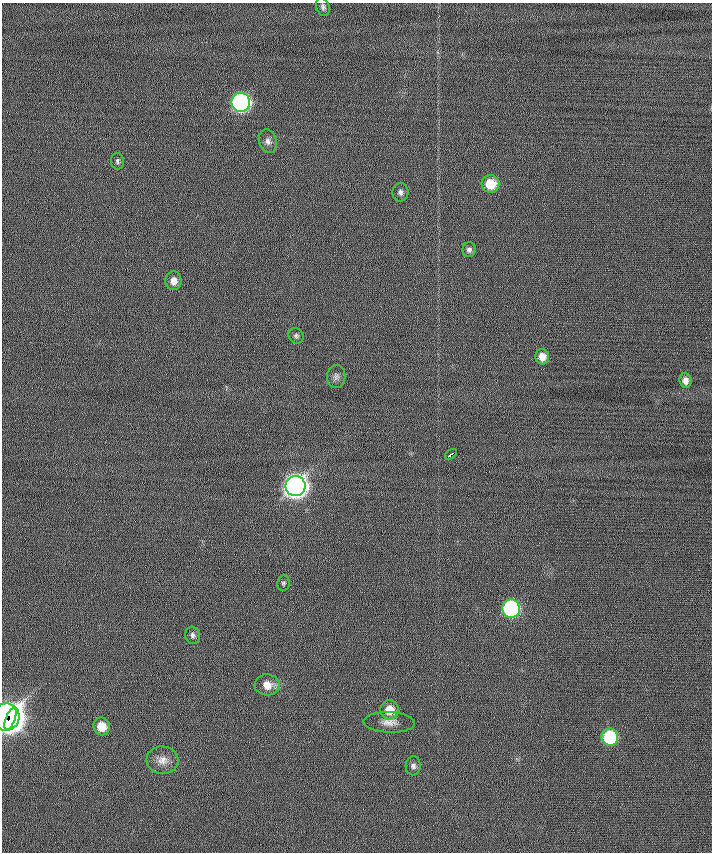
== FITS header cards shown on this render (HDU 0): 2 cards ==
NAXIS1  =                  710 /
NAXIS2  =                  850 /

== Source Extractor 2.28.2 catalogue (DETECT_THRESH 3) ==
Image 710 x 850 px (HDU 0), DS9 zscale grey, 1 PNG px = 1 image px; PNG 714 x 854 px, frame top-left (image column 1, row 850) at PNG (2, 3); each listed source drawn as its Kron ellipse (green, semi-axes under 4 px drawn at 4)
Background -0.475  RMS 6.2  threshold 18.6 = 3 sigma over >= 5 px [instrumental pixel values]
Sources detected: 26; all 26 listed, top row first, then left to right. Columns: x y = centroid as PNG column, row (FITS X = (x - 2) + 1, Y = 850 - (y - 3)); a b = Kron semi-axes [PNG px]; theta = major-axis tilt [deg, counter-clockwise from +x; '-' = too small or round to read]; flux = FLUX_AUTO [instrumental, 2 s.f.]
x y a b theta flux
323 7 9 6 -70 1300
241 102 9 9 - 160000
268 141 12 9 -73 2300
117 161 8 6 -87 1100
490 184 9 9 - 12000
400 192 9 8 - 1800
469 250 7 6 - 1400
173 281 9 8 - 3800
296 336 8 7 - 1300
542 357 7 7 - 4100
336 376 11 9 89 2100
685 380 7 6 - 2500
451 454 7 3 36 3500
295 486 10 10 - 520000
283 583 8 6 79 910
511 609 9 9 - 82000
193 635 8 7 - 1500
267 685 12 10 -3 5700
389 710 10 9 - 7700
6 717 13 13 - 410000
10 719 12 4 69 56000
389 722 26 10 -3 4900
102 726 9 8 - 7800
610 737 8 8 - 36000
162 760 16 14 -4 4900
413 766 9 7 86 1700